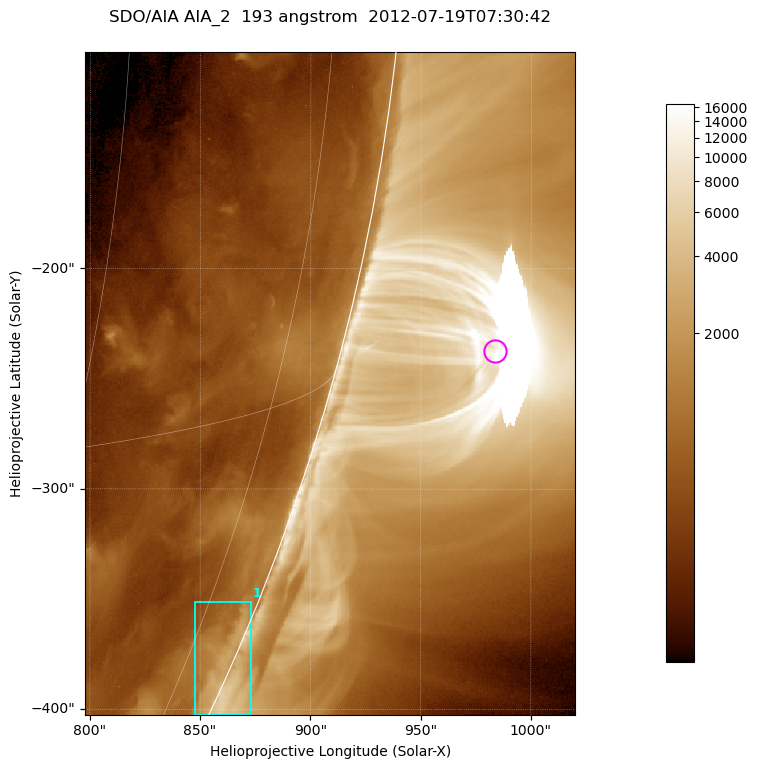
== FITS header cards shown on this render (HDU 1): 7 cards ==
TELESCOP= 'SDO/AIA '           / For AIA: SDO/AIA
INSTRUME= 'AIA_2   '           / For AIA: AIA_ATA1, AIA_ATA2, AIA_ATA3 or AIA_AT
WAVELNTH=                  193 / [angstrom] Wavelength
WAVEUNIT= 'angstrom'           / Wavelength unit: angstrom
DATE-OBS= '2012-07-19T07:30:42.837' / [ISO] Date when observation started; ISO 8
CTYPE1  = 'HPLN-TAN'           / CTYPE1; Typically HPLN
CTYPE2  = 'HPLT-TAN'           / CTYPE2; Typically HPLT

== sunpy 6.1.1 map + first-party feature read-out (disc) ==
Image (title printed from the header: SDO/AIA AIA_2  193 angstrom  2012-07-19T07:30:42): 370 x 500 px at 0.601 arcsec/px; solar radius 944 arcsec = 1572 px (partial field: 1.2% of the solar disc is inside the frame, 48% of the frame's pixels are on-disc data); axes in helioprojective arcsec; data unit not stated in the header (colour bar unlabelled)
Orientation: roll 0.0564 deg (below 1 deg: not rotated)
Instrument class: DISC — disc imager (sunpy class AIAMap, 193 A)
Bright regions (active regions / flare kernels): reference = the on-disc median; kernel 3 px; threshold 5 sigma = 965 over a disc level ~482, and >= 1.15x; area >= 185 px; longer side >= 4 px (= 2.4 arcsec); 1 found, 1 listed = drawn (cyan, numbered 1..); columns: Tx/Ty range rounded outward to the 2 arcsec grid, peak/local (2 s.f.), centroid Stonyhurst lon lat
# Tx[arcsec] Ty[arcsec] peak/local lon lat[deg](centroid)
1 848..874 -404..-350 10 +82 -23
Off-limb structures (1.02-1.3 R_sun): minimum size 92 px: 2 found; the strongest spans PA ~250..260 deg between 1.02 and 1.14 R_sun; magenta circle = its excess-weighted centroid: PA ~255 deg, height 1.07 R_sun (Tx ~984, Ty ~-238 arcsec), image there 8.8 x the reference